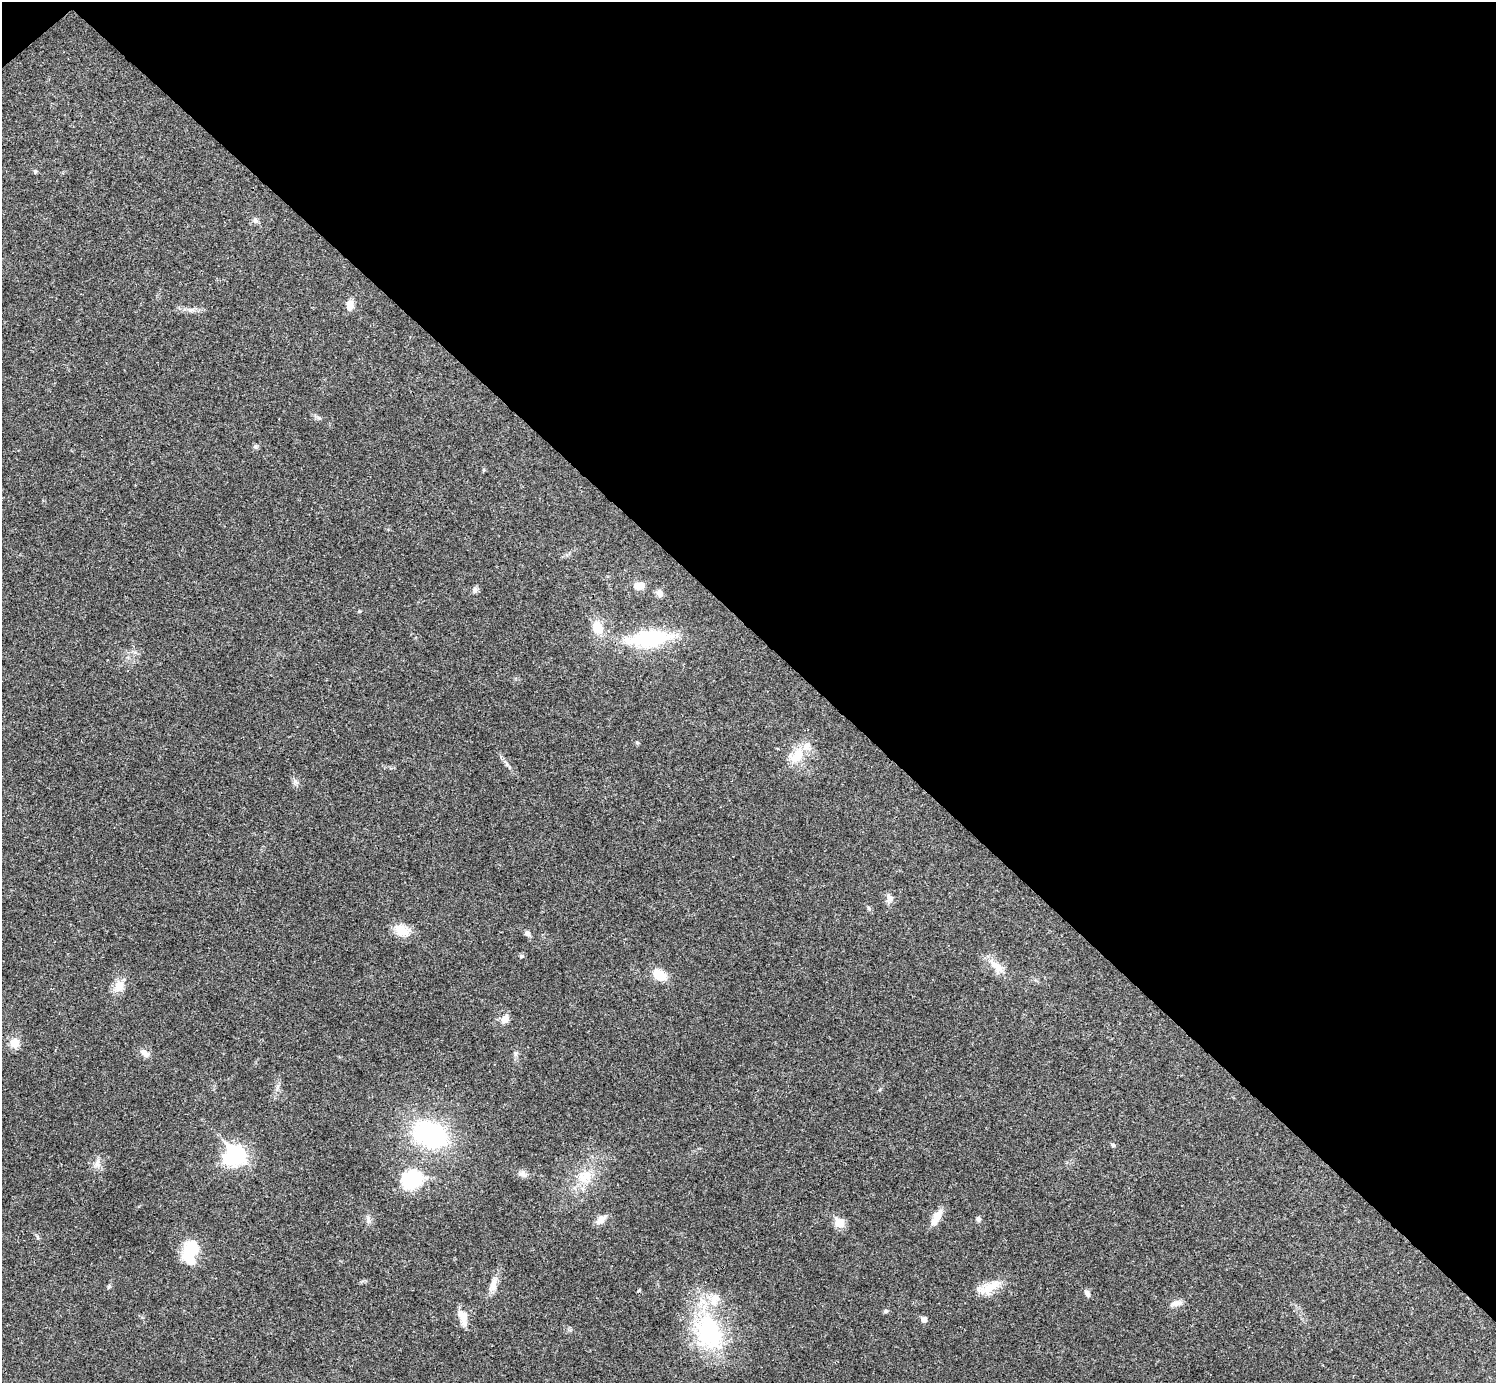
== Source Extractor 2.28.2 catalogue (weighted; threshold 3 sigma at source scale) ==
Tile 3 of 4 x 4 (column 3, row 1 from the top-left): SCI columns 2990-4483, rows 4301-5681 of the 5981 x 5981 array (HDU 1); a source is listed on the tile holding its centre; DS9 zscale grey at full resolution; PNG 1498 x 1385 px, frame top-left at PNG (2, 2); no overlay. Shown black and unused: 46% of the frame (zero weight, under 3 of 4 exposures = <1% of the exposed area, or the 3 px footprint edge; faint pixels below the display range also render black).
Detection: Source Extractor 2.28.2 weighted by HDU 2 'WHT'; one run over the whole footprint, this tile lists its part. Background 0.021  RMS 0.0022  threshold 0.01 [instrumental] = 3 sigma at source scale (4.5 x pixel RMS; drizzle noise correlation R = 1.50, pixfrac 1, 0.05/0.05 arcsec/px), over >= 5 px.
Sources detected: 55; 1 inside a brighter object's white glare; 1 cosmic-ray / hot-pixel residue — not listed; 2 inside a brighter listed object's ellipse — not listed separately; the other 51 listed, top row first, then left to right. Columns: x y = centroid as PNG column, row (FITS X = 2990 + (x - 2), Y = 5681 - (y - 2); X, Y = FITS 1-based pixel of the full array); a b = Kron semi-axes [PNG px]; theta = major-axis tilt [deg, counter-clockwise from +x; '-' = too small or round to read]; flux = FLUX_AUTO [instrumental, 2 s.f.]
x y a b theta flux
35 171 5 4 - 0.46
255 221 8 7 - 0.7
350 305 12 8 79 2.2
191 310 11 6 0 1
319 418 6 5 - 0.42
256 446 7 6 - 0.49
484 470 6 4 89 0.24
639 586 9 7 7 3.2
475 589 9 6 87 0.69
659 593 11 8 -62 0.93
598 628 17 13 -70 4.3
648 638 57 20 6 20
637 742 5 5 - 0.3
797 755 24 15 44 5.5
507 764 20 4 -50 1
295 782 10 5 -79 0.76
890 898 12 8 -63 1.4
869 908 8 5 -51 0.46
402 930 20 13 -19 4.1
527 933 7 6 - 0.85
521 956 6 5 - 0.42
997 966 29 11 -41 3.4
659 975 16 10 -34 4.5
119 986 19 12 49 2.8
505 1019 12 9 54 1.7
14 1043 12 11 - 2.7
145 1053 14 8 -35 1.4
516 1054 7 5 61 0.52
430 1134 34 24 -23 33
1113 1145 6 5 - 0.42
236 1155 9 7 -46 78
97 1164 14 8 85 1.5
523 1174 11 8 -35 1.1
585 1177 23 19 20 6.2
412 1179 30 24 25 12
936 1217 22 8 61 2.9
368 1219 14 6 -83 0.96
601 1219 16 7 41 1.7
978 1219 6 6 - 0.6
840 1223 6 5 - 8.7
37 1237 6 4 -71 0.34
190 1251 28 17 78 8.5
493 1285 22 9 73 2.4
109 1287 7 4 70 0.34
990 1288 34 14 29 4.7
1087 1293 9 5 -63 0.94
1176 1303 16 7 13 1.4
886 1311 6 5 - 0.42
463 1317 21 10 -78 2.9
924 1319 5 5 - 1.3
708 1332 55 40 -67 27
Unlisted compact peaks at least as high as the median listed source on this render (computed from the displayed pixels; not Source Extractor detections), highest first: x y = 359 611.